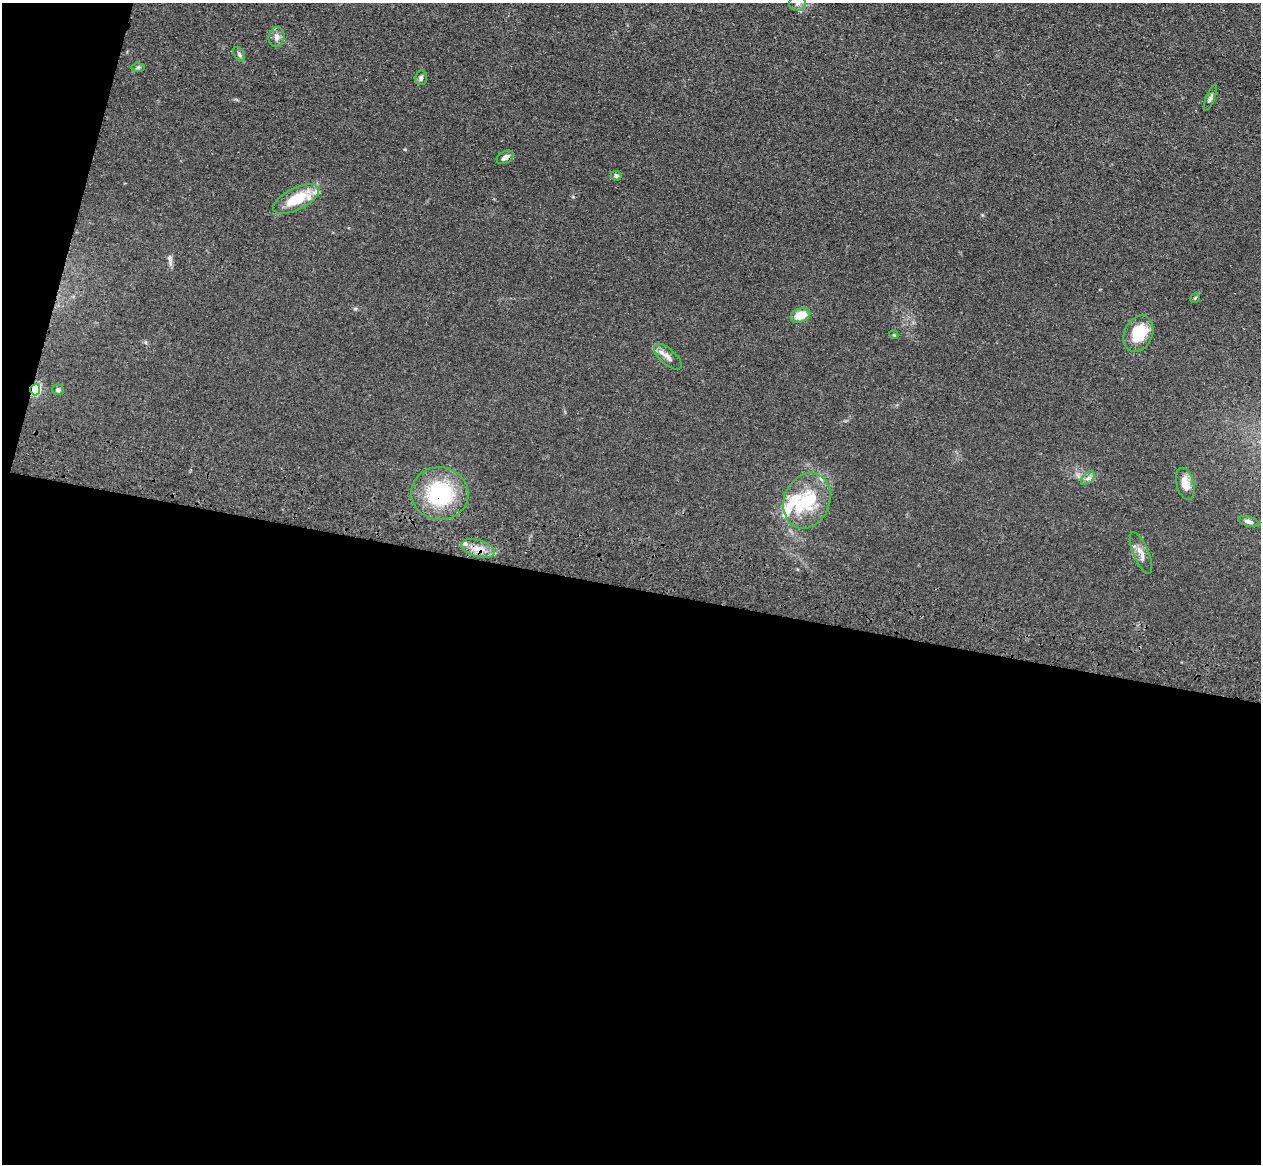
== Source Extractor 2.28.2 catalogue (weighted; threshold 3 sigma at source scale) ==
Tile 13 of 4 x 4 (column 1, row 4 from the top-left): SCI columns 37-1295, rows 362-1523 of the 5108 x 5248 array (HDU 1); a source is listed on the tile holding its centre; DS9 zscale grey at full resolution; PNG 1263 x 1166 px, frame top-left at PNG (2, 3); each listed source drawn as its Kron ellipse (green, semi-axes under 4 px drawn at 4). Shown black and unused: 52% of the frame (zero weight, under 3 of 4 exposures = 6% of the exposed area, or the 3 px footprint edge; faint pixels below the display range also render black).
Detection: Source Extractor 2.28.2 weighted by HDU 2 'WHT'; one run over the whole footprint, this tile lists its part. Background 0.0613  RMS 0.0074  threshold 0.0333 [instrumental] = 3 sigma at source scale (4.5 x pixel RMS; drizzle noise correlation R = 1.50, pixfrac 1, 0.05/0.05 arcsec/px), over >= 5 px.
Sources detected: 29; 1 inside a brighter object's white glare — neither listed nor drawn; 5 inside a brighter listed object's ellipse — not listed separately; the other 23 listed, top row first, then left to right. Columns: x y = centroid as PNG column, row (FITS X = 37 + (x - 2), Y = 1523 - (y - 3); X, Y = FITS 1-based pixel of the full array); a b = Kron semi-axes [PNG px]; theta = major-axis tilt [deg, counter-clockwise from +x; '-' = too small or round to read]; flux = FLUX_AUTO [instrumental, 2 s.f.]
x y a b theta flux
797 3 8 7 - 3
276 37 10 8 78 3.4
239 54 8 5 -61 1.5
138 67 7 4 2 1.2
421 78 7 6 - 1.9
1210 98 14 4 69 2
505 157 9 6 30 3.9
616 176 5 5 - 1.5
296 199 25 11 26 23
1195 298 5 3 - 0.7
800 315 10 7 24 12
1138 334 19 14 65 27
894 335 4 3 - 0.65
668 357 17 7 -41 4.9
35 390 5 5 - 92
58 390 6 5 - 1.8
1088 478 8 5 44 2.1
1185 484 16 8 -75 8.6
440 493 29 26 -10 58
807 501 29 23 69 34
1249 522 11 5 -16 2.2
478 548 17 8 -17 8.2
1141 553 22 7 -67 5.8
Overlapping masked pixels (flux is a lower limit): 3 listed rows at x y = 35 390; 440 493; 478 548
Isophote crosses this tile's border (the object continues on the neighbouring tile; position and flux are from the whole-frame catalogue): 1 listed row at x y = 797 3